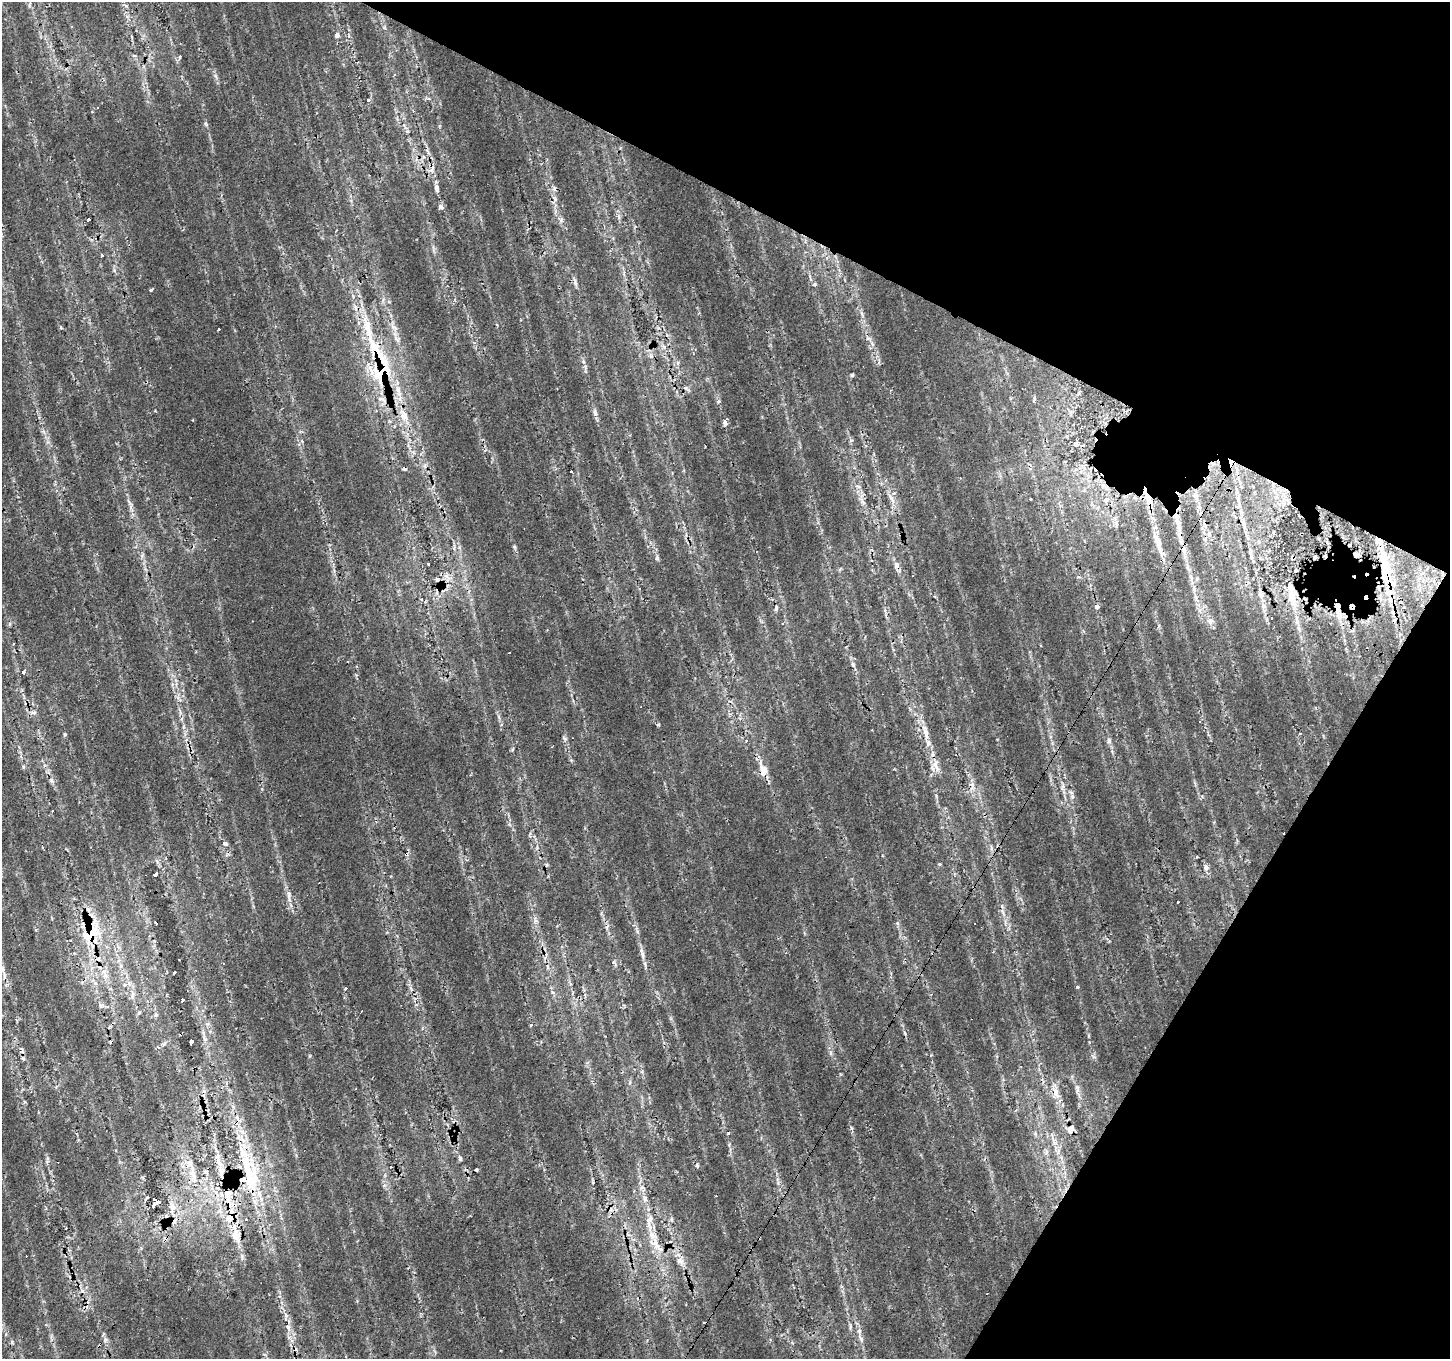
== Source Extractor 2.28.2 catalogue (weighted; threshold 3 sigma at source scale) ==
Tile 8 of 4 x 4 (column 4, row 2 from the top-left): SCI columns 4345-5792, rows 2975-4331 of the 5792 x 5881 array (HDU 1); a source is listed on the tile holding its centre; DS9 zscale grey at full resolution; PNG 1452 x 1361 px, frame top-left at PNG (2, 2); no overlay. Shown black and unused: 27% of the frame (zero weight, under 2 of 3 exposures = <1% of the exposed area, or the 3 px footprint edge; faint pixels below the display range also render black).
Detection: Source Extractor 2.28.2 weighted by HDU 2 'WHT'; one run over the whole footprint, this tile lists its part. Background 0.0153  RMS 0.0065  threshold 0.0292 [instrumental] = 3 sigma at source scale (4.5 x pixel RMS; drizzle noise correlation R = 1.50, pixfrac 1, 0.0396/0.0396 arcsec/px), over >= 5 px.
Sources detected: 146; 29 cosmic-ray / hot-pixel residue — not listed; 11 inside a brighter listed object's ellipse — not listed separately; the other 106 listed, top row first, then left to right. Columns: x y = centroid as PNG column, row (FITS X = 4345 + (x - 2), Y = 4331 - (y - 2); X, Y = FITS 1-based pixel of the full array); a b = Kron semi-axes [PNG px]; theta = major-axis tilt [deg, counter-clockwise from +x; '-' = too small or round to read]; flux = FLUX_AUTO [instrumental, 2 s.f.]
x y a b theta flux
30 5 8 4 81 1.2
337 35 5 5 - 2.8
180 57 5 3 - 1.2
367 100 3 3 - 2.6
437 188 9 6 -88 2.1
441 207 8 5 -26 1.6
88 219 4 3 - 5.5
561 220 7 4 73 1.3
102 255 3 3 - 0.72
575 283 8 5 -68 1.7
151 290 3 3 - 1.9
393 327 12 5 -35 2.7
219 329 3 3 - 1.5
374 347 41 10 -60 27
381 372 26 17 71 35
852 375 4 3 - 1.3
398 391 19 6 -69 6.4
595 412 10 6 -82 2.1
404 415 17 10 -62 8.2
725 421 3 3 - 36
851 440 6 3 2 0.8
1075 444 8 5 -40 1.4
571 471 3 2 - 0.63
1103 485 7 4 0 1.6
858 486 9 3 -11 1
893 493 5 5 - 1.8
1196 495 8 6 -49 2.4
1147 497 14 7 -67 7
1106 500 8 6 57 2
893 501 7 4 -70 1.9
863 502 10 3 -45 1.6
1199 507 7 3 -44 1.3
1177 518 28 6 -78 10
1157 540 10 7 -38 3.1
514 546 6 4 -20 0.73
1160 551 9 6 -72 2.7
1251 553 18 3 -80 2.5
1356 555 5 4 - 2.2
142 556 6 4 -49 1.4
1384 562 48 10 -80 22
428 564 3 3 - 4.7
896 565 10 8 88 3
437 579 4 3 - 51
1293 600 19 10 -75 9.4
1263 605 8 4 -90 1.8
1352 606 5 4 - 2.4
1097 607 6 5 - 1.6
776 608 8 4 80 1.3
1338 612 20 7 -76 7.4
1210 621 10 7 -89 2.8
1040 646 3 2 - 0.59
853 665 8 5 -60 1.5
23 672 6 4 55 2.5
33 712 7 3 -19 1.6
925 733 20 7 -80 6.6
1299 734 4 3 - 0.66
565 739 6 4 -20 1
746 741 4 4 - 0.77
1109 741 7 5 -80 1.6
937 768 14 4 -67 3.1
763 770 19 9 -74 9.2
51 780 6 5 - 1.4
1072 796 6 5 - 1.4
225 844 6 5 - 1.5
940 865 3 3 - 3.4
1206 868 10 5 -76 2.3
155 875 4 3 - 12
289 896 7 4 72 1.6
1178 902 3 2 - 0.83
90 932 25 17 68 31
642 954 16 4 -78 3.3
613 962 4 4 - 1.8
224 963 3 2 - 0.8
3 969 7 4 -71 1.2
175 972 3 3 - 3.6
104 974 17 7 -74 6.4
183 1000 4 3 - 8.1
101 1006 7 4 -72 1.2
107 1006 4 3 - 1.5
156 1014 6 5 - 1.1
192 1041 5 3 - 40
23 1058 6 4 -46 1.1
1077 1088 13 5 -82 2.6
1056 1093 17 7 -80 5.8
1071 1131 10 6 -24 3.2
460 1158 7 5 -88 1.3
218 1159 16 5 -78 5.1
697 1165 6 3 72 0.81
221 1171 13 7 88 5.8
249 1172 83 20 -77 63
193 1175 31 8 -77 11
227 1196 25 11 -83 18
147 1197 3 2 - 1.2
645 1198 9 4 -82 2.1
154 1199 4 3 - 43
192 1199 4 4 - 1.2
156 1203 6 4 42 42
172 1207 10 9 - 4.9
650 1219 8 6 88 2.6
237 1232 13 6 88 13
655 1243 23 12 -54 12
680 1260 9 8 - 3.8
286 1315 6 5 - 1.5
859 1331 8 5 -59 2.1
861 1339 9 5 -69 2
12 1342 6 4 -72 0.82
Overlapping masked pixels (flux is a lower limit): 17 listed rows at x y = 374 347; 381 372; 1103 485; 1147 497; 1177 518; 1356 555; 1384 562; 437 579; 1352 606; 1338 612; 763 770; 90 932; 1071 1131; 221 1171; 249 1172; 193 1175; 227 1196
Unlisted compact peaks at least as high as the median listed source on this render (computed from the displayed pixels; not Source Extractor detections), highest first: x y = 1077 987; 288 1327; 1094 1057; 897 923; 657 559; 658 725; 852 1128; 23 767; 205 123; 389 302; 531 1025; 384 28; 345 988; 65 734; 719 401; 642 1071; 905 1033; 215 76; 831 1053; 106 1339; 535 920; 637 931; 47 1158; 385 1185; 583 362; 872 344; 815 284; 310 1056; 289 1337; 606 927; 571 760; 729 1145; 931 1055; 129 502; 385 1175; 509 824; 778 1183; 353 296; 512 750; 291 905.